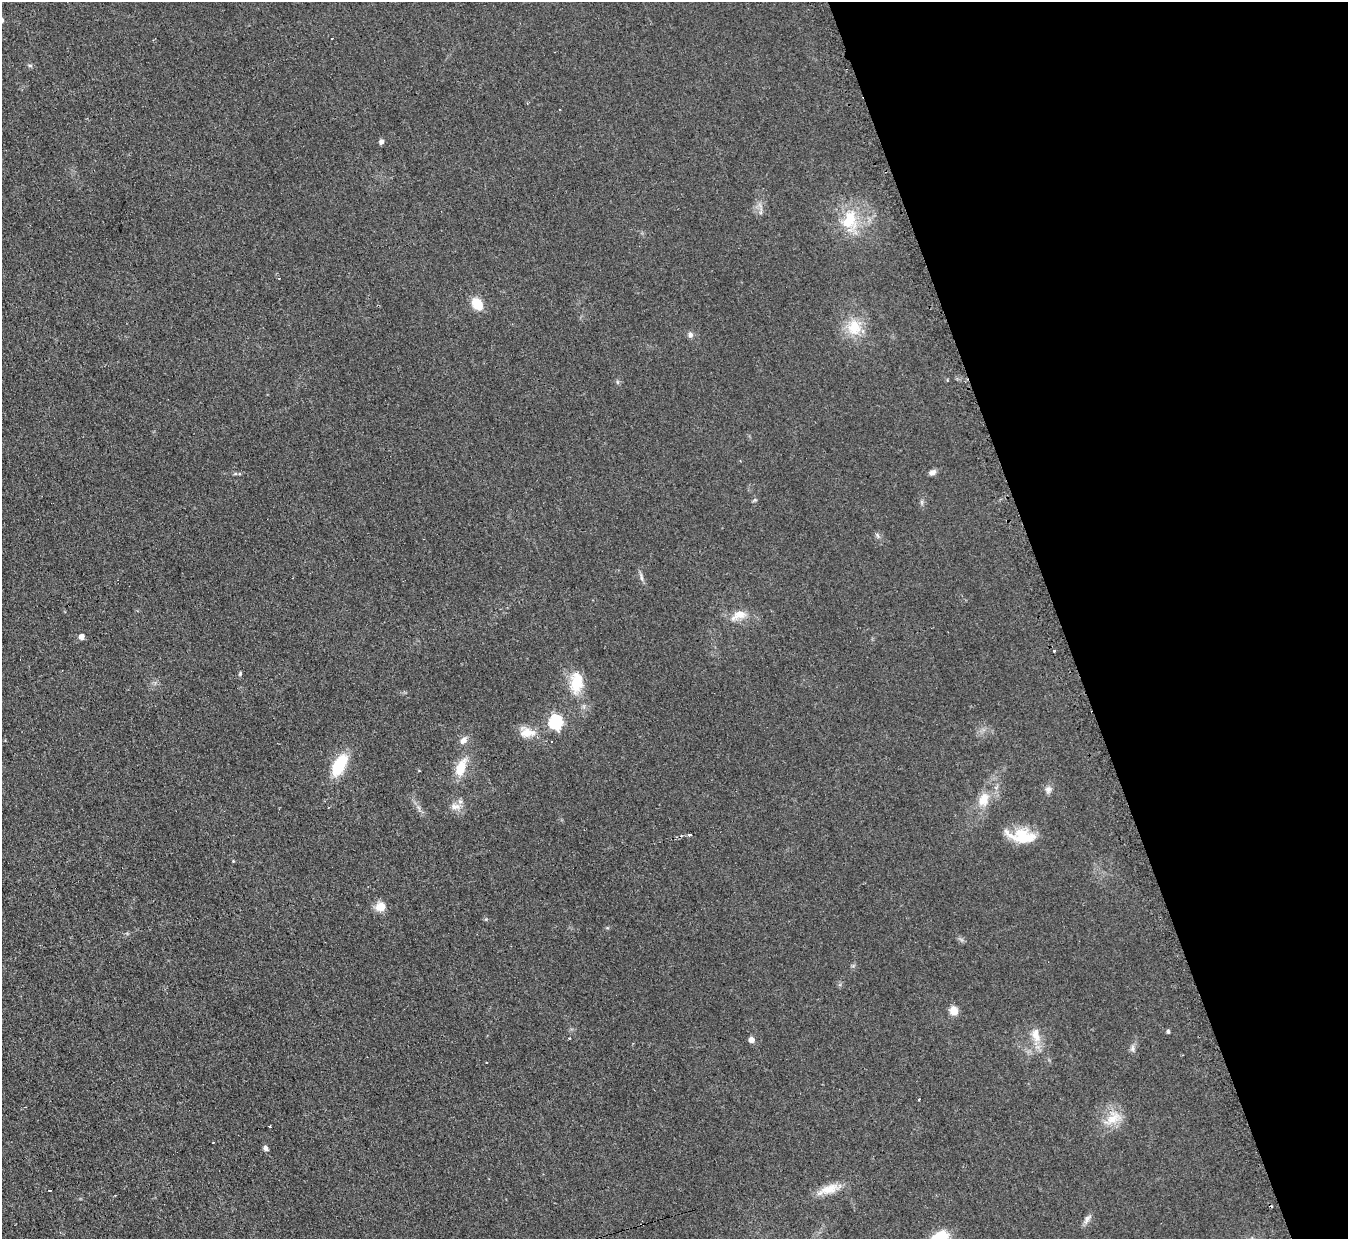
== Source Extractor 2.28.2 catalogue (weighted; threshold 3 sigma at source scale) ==
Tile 12 of 4 x 4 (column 4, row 3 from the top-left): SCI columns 4060-5405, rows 1517-2753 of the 5413 x 5375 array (HDU 1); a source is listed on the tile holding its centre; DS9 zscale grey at full resolution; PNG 1350 x 1241 px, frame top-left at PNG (2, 2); no overlay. Shown black and unused: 21% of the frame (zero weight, under 2 of 3 exposures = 2% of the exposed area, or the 3 px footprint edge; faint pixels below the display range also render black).
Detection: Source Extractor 2.28.2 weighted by HDU 2 'WHT'; one run over the whole footprint, this tile lists its part. Background 0.0957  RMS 0.011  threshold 0.0514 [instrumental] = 3 sigma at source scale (4.5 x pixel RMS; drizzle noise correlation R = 1.50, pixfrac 1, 0.05/0.05 arcsec/px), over >= 5 px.
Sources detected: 42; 4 cosmic-ray / hot-pixel residue — not listed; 1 inside a brighter listed object's ellipse — not listed separately; the other 37 listed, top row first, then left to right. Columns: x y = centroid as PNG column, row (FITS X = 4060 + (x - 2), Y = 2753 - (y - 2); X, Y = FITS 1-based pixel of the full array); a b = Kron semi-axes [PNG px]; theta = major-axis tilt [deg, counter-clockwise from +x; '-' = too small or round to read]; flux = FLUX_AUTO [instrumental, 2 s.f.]
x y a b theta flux
332 39 3 2 - 1.3
30 66 6 4 -1 1.8
381 142 7 6 - 2.9
850 220 28 21 83 46
477 304 11 8 -56 25
854 327 21 17 -87 30
690 335 8 6 -76 3.6
932 472 9 6 28 4
877 535 7 4 -71 2.1
641 577 13 4 -82 3.2
739 615 19 10 21 15
81 637 5 5 - 7.8
240 674 6 4 70 1.7
577 682 27 15 86 31
555 722 7 6 - 190
527 732 21 14 -8 16
463 741 10 7 44 6
339 765 23 11 61 47
461 768 21 10 70 25
1048 789 10 8 80 4.8
983 800 18 12 72 18
455 806 15 8 1 7.8
690 835 4 3 - 5.3
1022 836 33 14 -9 36
380 907 13 11 30 11
954 1011 8 8 - 12
1168 1032 4 4 - 2.2
1036 1035 22 11 -78 15
569 1038 3 2 - 1.1
751 1040 5 5 - 7.7
1133 1049 9 5 -85 3.4
919 1099 3 2 - 0.85
1113 1118 24 15 45 22
266 1148 7 5 -63 3.6
829 1189 32 10 19 19
50 1190 3 2 - 2.4
1087 1219 15 6 55 5